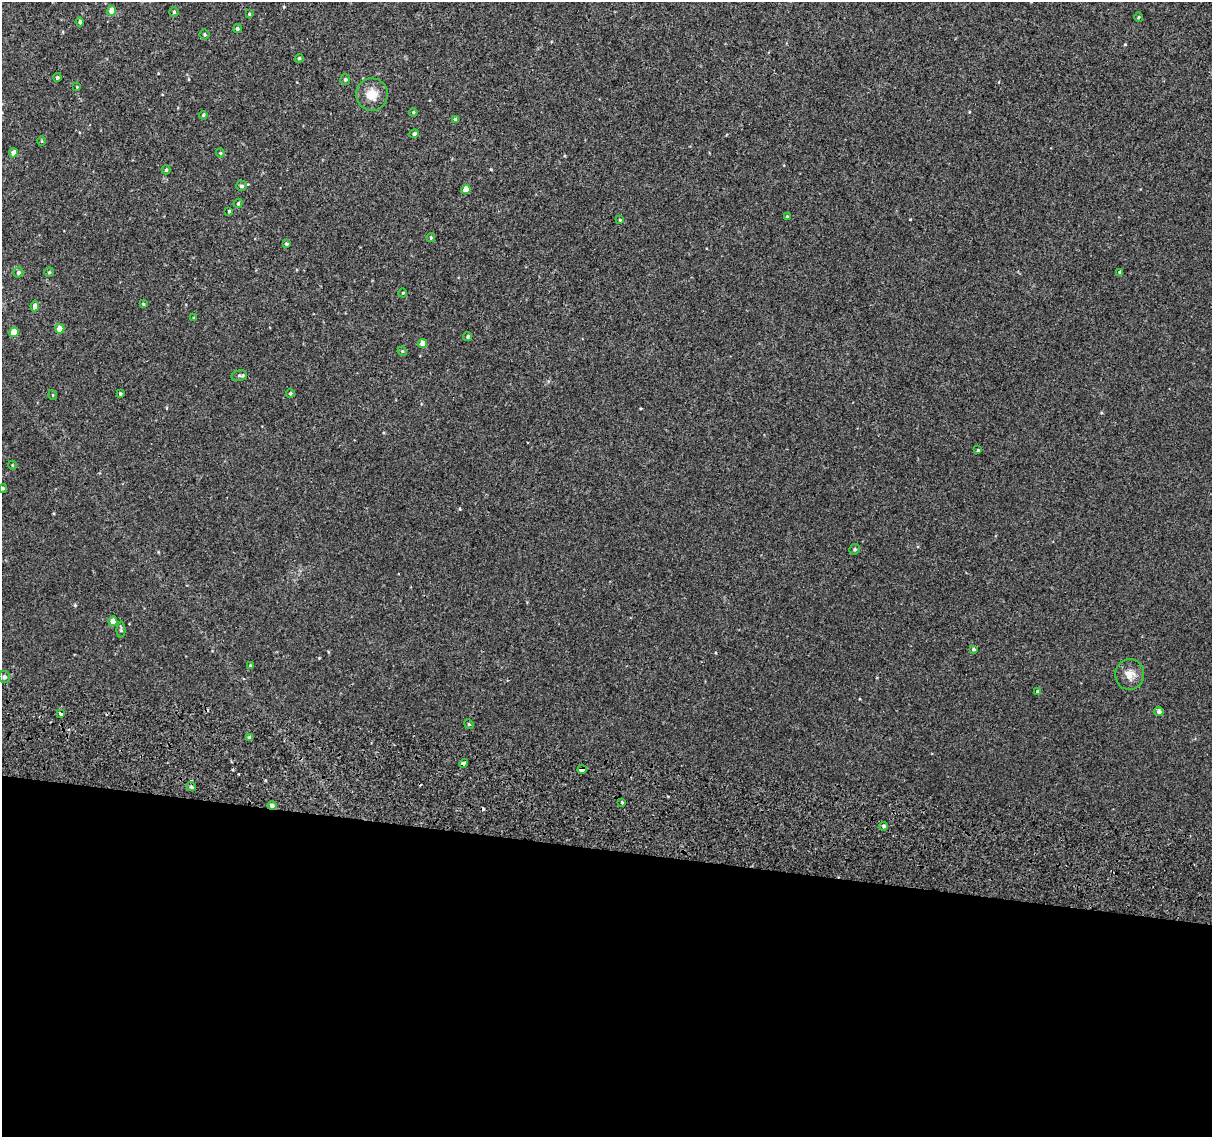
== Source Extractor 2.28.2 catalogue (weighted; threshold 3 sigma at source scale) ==
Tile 14 of 4 x 4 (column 2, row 4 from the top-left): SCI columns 1258-2467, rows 330-1464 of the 4945 x 5257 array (HDU 1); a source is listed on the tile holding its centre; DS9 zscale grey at full resolution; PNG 1214 x 1139 px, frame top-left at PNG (2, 2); each listed source drawn as its Kron ellipse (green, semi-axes under 4 px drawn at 4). Shown black and unused: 25% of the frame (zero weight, under 2 of 3 exposures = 6% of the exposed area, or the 3 px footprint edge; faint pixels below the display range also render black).
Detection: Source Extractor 2.28.2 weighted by HDU 2 'WHT'; one run over the whole footprint, this tile lists its part. Background 0.00573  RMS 0.0057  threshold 0.0256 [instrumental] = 3 sigma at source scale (4.5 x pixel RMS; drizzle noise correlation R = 1.50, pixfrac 1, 0.0396/0.0396 arcsec/px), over >= 5 px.
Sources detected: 67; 2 cosmic-ray / hot-pixel residue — neither listed nor drawn; the other 65 listed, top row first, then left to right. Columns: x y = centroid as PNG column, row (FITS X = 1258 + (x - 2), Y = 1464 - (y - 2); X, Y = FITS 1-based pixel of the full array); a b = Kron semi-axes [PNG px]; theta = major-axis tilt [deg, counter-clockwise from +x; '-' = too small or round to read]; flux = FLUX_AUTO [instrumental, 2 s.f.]
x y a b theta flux
112 11 4 4 - 5.6
174 12 5 5 - 0.68
249 14 4 4 - 0.5
1138 17 5 3 - 0.53
80 22 4 3 - 1.2
237 29 5 4 - 0.99
205 34 5 5 - 0.78
299 58 4 3 - 0.59
57 77 4 4 - 0.87
345 79 5 5 - 0.99
77 87 4 4 - 0.45
372 94 16 16 - 7.9
413 112 4 4 - 0.62
203 115 4 3 - 0.63
455 119 4 4 - 1.3
414 134 5 4 - 1.4
42 141 5 3 - 0.47
13 153 4 4 - 3.1
220 153 4 4 - 0.56
166 170 4 4 - 0.68
241 186 5 5 - 1.2
466 189 4 4 - 5.1
238 203 4 3 - 0.73
229 211 3 3 - 0.59
787 216 3 3 - 0.49
620 220 4 3 - 0.51
431 238 4 4 - 0.6
286 244 3 3 - 0.71
18 272 5 5 - 1.4
49 272 5 4 - 0.78
1120 272 3 3 - 1.3
403 293 4 3 - 0.37
143 304 4 3 - 0.62
35 306 5 4 - 2.6
194 318 3 3 - 0.48
60 329 5 4 - 5.3
14 332 5 4 - 11
468 337 4 4 - 0.78
423 343 4 4 - 4.2
402 351 5 4 - 0.54
239 375 8 5 11 1.2
290 393 4 3 - 0.66
120 394 3 3 - 0.79
53 395 5 3 - 0.43
978 450 4 3 - 0.53
12 465 4 3 - 0.43
3 488 4 3 - 0.74
855 549 5 5 - 1
113 621 5 4 - 3.6
121 630 8 4 90 0.83
973 649 4 4 - 0.99
250 666 4 3 - 0.51
1130 674 15 14 - 5.2
4 677 6 5 - 1.5
1038 691 4 3 - 0.88
1159 711 4 4 - 1.9
60 714 3 3 - 3.1
469 724 5 4 - 0.52
249 738 4 3 - 2
463 763 5 4 - 3.1
582 769 4 4 - 20
191 787 5 4 - 0.85
622 802 4 4 - 0.57
272 806 5 4 - 2.1
883 826 4 4 - 1.1
Overlapping masked pixels (flux is a lower limit): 3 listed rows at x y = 463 763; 582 769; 272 806